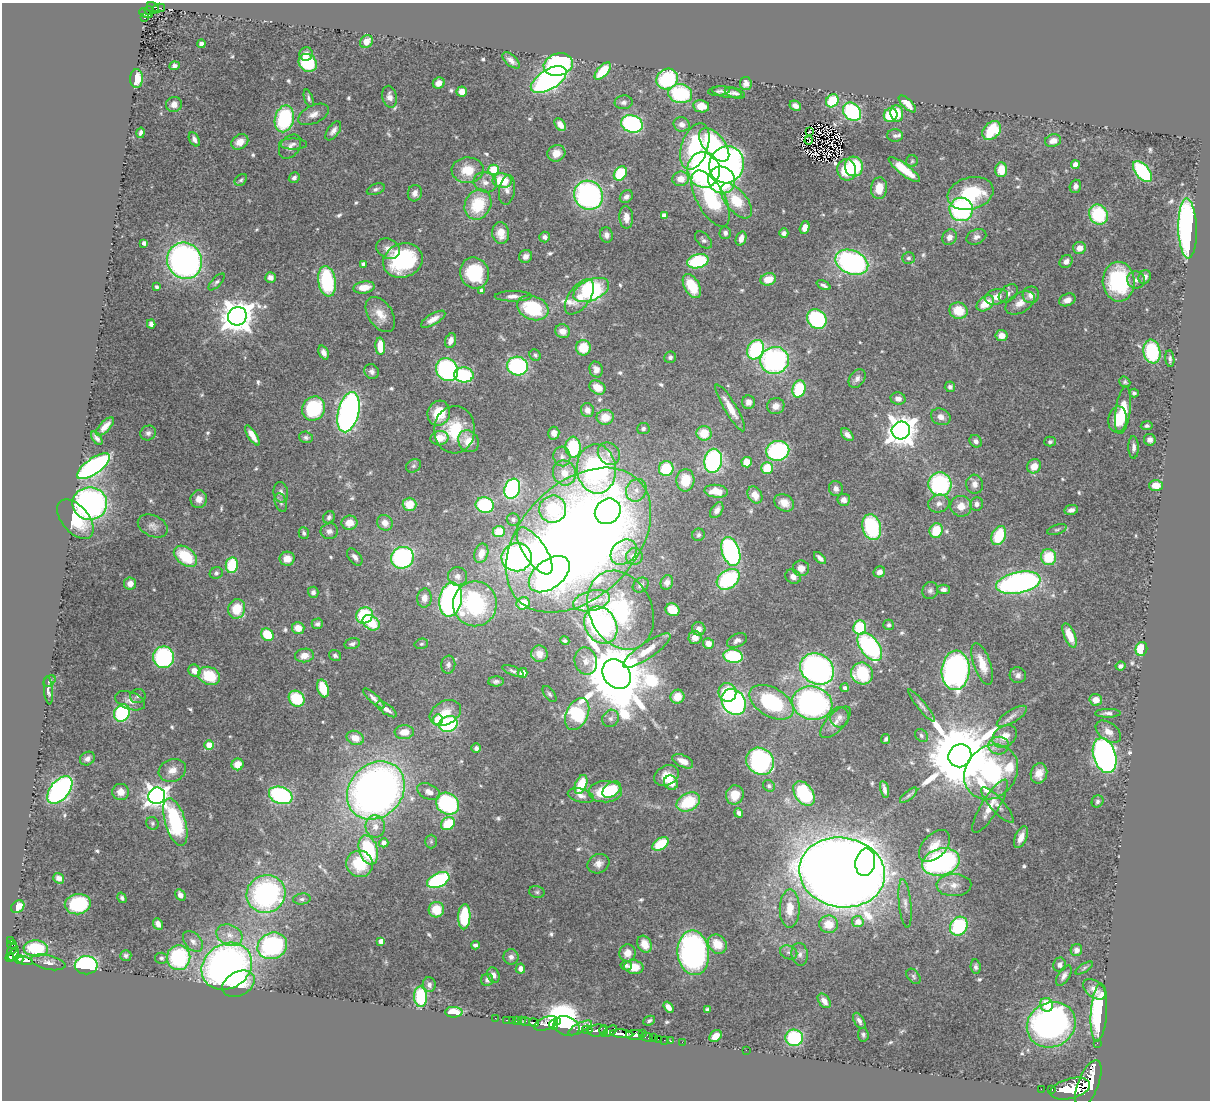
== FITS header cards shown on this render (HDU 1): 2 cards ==
NAXIS1  =                 1208
NAXIS2  =                 1098

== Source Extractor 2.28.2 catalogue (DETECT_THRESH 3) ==
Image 1208 x 1098 px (HDU 1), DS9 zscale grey, 1 PNG px = 1 image px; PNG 1212 x 1102 px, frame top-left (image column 1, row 1098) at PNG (2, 3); each listed source drawn as its Kron ellipse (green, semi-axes under 4 px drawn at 4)
Background 1.53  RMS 0.031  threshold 0.0929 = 3 sigma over >= 5 px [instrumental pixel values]
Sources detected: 590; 1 with non-positive FLUX_AUTO (blend fragments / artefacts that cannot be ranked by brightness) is neither listed nor drawn; of the other 589, the 500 brightest by FLUX_AUTO listed and drawn (89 fainter detections omitted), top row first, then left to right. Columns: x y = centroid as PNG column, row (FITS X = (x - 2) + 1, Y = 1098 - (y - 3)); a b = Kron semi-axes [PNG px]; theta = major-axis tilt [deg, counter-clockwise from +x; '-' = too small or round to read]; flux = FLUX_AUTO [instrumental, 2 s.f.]
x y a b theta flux
153 8 6 5 - 170
159 8 6 3 12 33
149 10 4 3 - 100
146 13 7 4 -23 150
144 18 3 2 - 32
366 41 7 6 - 22
201 44 4 4 - 6.7
306 54 7 6 - 11
511 60 10 5 -42 12
308 63 9 8 - 100
558 65 15 11 15 400
174 66 5 4 - 5.8
603 71 10 5 47 75
137 78 9 6 88 42
667 79 11 9 37 160
549 80 20 10 32 510
439 83 6 5 - 14
746 84 6 6 - 10
719 91 11 4 4 5.4
462 92 5 5 - 19
727 92 15 5 -10 11
735 93 10 5 -18 7.1
680 94 12 9 -7 160
390 97 11 7 -79 13
309 98 9 4 -71 5.4
832 101 7 6 - 86
624 102 9 7 10 7.1
174 104 8 7 - 15
907 104 11 5 -45 19
701 106 8 6 -11 24
795 106 6 4 -30 11
852 112 10 8 -47 240
897 113 8 6 -81 44
313 114 16 9 26 18
891 115 7 6 - 76
284 119 13 9 76 190
632 124 11 8 -20 340
682 124 8 7 - 11
560 125 7 5 -50 17
333 131 11 5 54 10
992 131 11 8 44 100
809 132 3 2 - 4.6
141 133 5 3 - 6.4
895 136 8 6 -1 4.9
194 139 8 5 -62 8.3
809 140 4 2 - 5.5
1053 141 8 6 15 17
240 142 9 7 34 24
293 144 14 5 -1 9
714 145 20 10 -50 200
290 146 13 9 51 13
695 146 24 13 72 190
556 153 9 8 - 22
912 161 6 5 - 4
727 165 19 17 68 630
1075 165 4 4 - 27
854 167 10 9 - 110
904 169 19 5 -38 56
468 170 16 13 1 49
493 170 5 5 - 110
704 170 18 16 -76 560
847 170 11 9 -81 59
1001 170 7 6 - 40
1142 172 12 6 -50 210
620 173 8 6 53 100
294 178 6 5 - 7
681 179 8 7 - 28
241 180 7 5 44 4.1
722 180 14 13 - 220
502 181 9 7 -9 63
485 182 12 10 -19 17
1075 186 7 5 70 9.4
879 188 11 8 82 35
376 189 9 5 21 5.5
507 190 15 8 81 11
415 193 8 7 - 12
970 193 23 16 15 140
588 195 15 14 - 450
626 197 7 5 42 8.9
711 198 31 14 -62 190
736 201 21 10 -51 71
478 205 16 13 61 94
961 209 12 11 - 300
1098 215 10 9 - 130
664 216 4 4 - 19
626 217 11 7 -87 17
805 228 6 4 74 17
1188 228 30 9 -88 680
501 233 11 8 -80 29
725 233 6 6 - 6.1
784 233 5 4 - 8
606 235 8 6 -75 10
545 237 5 5 - 7.5
949 237 8 7 - 12
976 237 10 7 23 8.8
741 238 7 5 71 14
704 240 10 6 -45 6.6
144 243 4 4 - 8.9
1079 248 6 6 - 19
388 249 12 10 -28 15
526 256 7 6 - 11
908 258 6 6 - 4.9
403 260 20 17 21 230
185 261 18 17 - 750
698 261 11 7 13 160
1066 261 7 6 - 9.1
852 262 17 11 -23 470
364 264 4 4 - 8.9
474 273 16 14 -69 130
270 277 5 5 - 10
1145 277 7 6 - 11
768 279 8 6 17 36
1136 280 9 8 - 10
327 281 15 8 -81 170
217 282 10 5 47 5.8
1119 282 20 16 -88 220
824 285 7 3 -25 6.3
692 286 13 7 -60 68
157 287 4 3 - 4.4
364 287 11 6 8 28
482 290 4 4 - 8.1
591 290 19 10 24 310
1008 293 11 7 43 8.6
1031 295 8 8 - 15
513 296 18 5 0 13
579 297 20 10 54 33
996 297 12 7 13 20
1067 300 8 6 22 15
985 303 10 6 38 41
1020 303 16 10 30 22
533 308 16 12 -21 120
958 311 9 8 - 48
380 315 19 12 -56 32
237 316 9 9 - 3900
433 319 14 5 31 17
817 319 10 9 - 210
151 324 4 4 - 9
563 331 7 7 - 20
1001 335 6 5 - 20
450 341 7 5 70 14
380 346 8 5 -87 47
583 348 8 7 - 53
756 350 10 8 61 210
1152 352 12 8 -80 160
324 353 7 4 -67 10
535 355 6 5 - 4.4
670 357 6 5 - 5.4
1170 359 8 4 -83 5.7
774 360 14 13 - 390
518 366 10 9 - 290
596 369 8 6 -75 13
447 370 12 10 -50 330
372 372 8 7 - 8.2
464 375 10 7 -5 150
857 379 10 7 55 9.9
1125 382 6 5 - 4.5
597 387 8 6 -31 29
950 387 5 5 - 5.8
799 389 9 6 74 110
1134 393 4 4 - 4.5
898 399 7 6 - 12
748 402 7 6 - 12
776 406 9 8 - 15
314 408 12 11 - 160
730 408 27 6 -59 35
587 410 7 6 - 13
1123 410 24 7 82 82
348 412 20 10 76 780
439 413 12 11 - 57
605 417 8 7 - 35
941 417 10 8 -23 15
1118 419 13 9 81 36
105 426 11 5 46 16
1147 426 6 4 10 4.4
643 428 6 5 - 5.5
454 430 24 20 87 93
901 430 9 9 - 3200
148 433 8 7 - 7.8
554 433 6 5 - 13
704 433 7 7 - 41
252 435 11 4 -58 21
847 435 7 5 -47 12
306 437 7 5 -17 5.3
97 438 8 4 -53 7.1
439 438 9 7 11 32
1150 440 6 5 - 11
468 441 11 9 -55 37
976 441 7 5 -48 8.2
1050 442 5 5 - 4.7
573 447 10 7 -87 130
1134 447 11 5 -90 9.3
778 451 11 10 - 230
609 454 12 10 -48 19
562 456 10 8 -78 11
713 461 12 9 80 320
747 462 5 5 - 42
93 466 19 7 35 480
413 466 8 6 32 5.2
1034 466 7 6 - 26
767 468 6 6 - 58
596 469 25 19 -85 550
666 469 7 7 - 82
564 473 13 11 -69 29
685 480 11 9 85 48
940 484 12 11 - 240
975 484 9 8 - 12
1156 485 7 5 -1 31
512 489 10 7 69 320
836 489 7 7 - 11
636 490 11 10 - 21
716 491 12 6 -6 33
281 492 10 7 -78 10
755 495 9 7 -56 25
199 499 9 8 - 17
844 500 6 6 - 12
281 502 10 6 -73 6.4
90 503 17 16 - 620
784 503 10 8 -29 22
409 504 7 6 - 44
939 504 11 9 14 12
977 504 7 6 - 9
485 505 9 7 -15 180
961 506 11 10 - 24
553 509 13 13 - 120
717 510 9 5 57 10
1071 510 7 5 11 8.9
608 511 13 12 - 200
329 517 6 5 - 5.9
75 519 23 13 -49 74
513 519 6 6 - 4.7
349 523 8 7 - 23
385 523 8 7 - 18
153 526 16 10 -25 15
872 527 13 9 -74 180
1057 529 10 5 18 4.5
936 530 7 6 - 49
329 531 8 8 - 9.1
499 532 6 5 - 46
304 533 6 5 - 5
698 535 6 6 - 4.6
999 535 10 7 67 81
578 540 85 57 45 3300
535 551 27 11 -56 150
731 551 15 9 -71 350
624 552 14 11 39 25
481 553 10 6 73 23
185 556 13 8 -39 89
634 556 8 8 - 20
355 557 10 6 -51 10
517 557 15 14 - 440
1049 557 8 7 - 74
402 558 11 10 - 340
820 558 7 4 -46 8.8
287 559 7 7 - 24
232 565 8 6 82 84
801 568 8 8 - 17
879 572 6 5 - 11
216 573 6 5 - 5
549 574 23 14 37 500
458 576 9 9 - 12
793 577 8 6 -34 12
728 579 13 9 38 200
667 582 7 6 - 11
1018 583 22 10 11 630
130 584 6 6 - 17
641 585 8 6 38 6.9
943 589 6 5 - 9
930 591 9 8 - 7.7
313 592 5 5 - 7.3
424 598 9 7 84 16
451 599 17 11 80 690
591 601 19 10 13 34
523 603 6 6 - 47
475 604 22 22 - 250
237 609 10 8 72 54
621 610 41 31 -64 200
672 610 7 6 - 51
364 615 8 8 - 130
371 623 9 7 -36 71
317 624 6 5 - 6.2
601 625 19 15 -59 400
889 625 5 5 - 4.5
860 627 7 6 - 100
298 628 6 5 - 31
699 629 7 6 - 11
267 635 7 5 -48 67
1070 635 13 5 -67 35
695 637 6 6 - 18
737 640 10 6 23 8.7
565 641 5 4 - 4.3
708 643 5 5 - 17
352 644 8 5 14 6.5
421 644 7 5 14 4
870 647 16 9 -53 310
1141 649 7 5 75 57
647 651 28 8 34 37
539 654 8 8 - 19
304 655 9 7 7 18
335 655 6 5 - 5.8
733 656 10 7 -9 120
163 657 11 10 - 240
586 661 13 11 -76 22
982 664 22 8 -71 42
448 665 9 7 82 7.5
1120 666 5 4 - 7.3
817 669 18 14 -32 710
956 670 20 14 85 600
194 671 6 5 - 20
513 671 11 4 -21 5.3
523 673 5 5 - 19
862 673 11 10 - 110
617 674 16 13 -51 24000
1018 675 8 8 - 9.8
209 676 11 8 -23 72
49 681 7 5 41 4.2
496 681 8 5 1 5.7
323 688 9 5 -72 59
845 688 4 4 - 6.5
48 690 14 4 -84 8
727 692 9 9 - 50
549 694 9 5 -53 4.8
138 696 8 7 - 6.8
677 697 7 7 - 30
374 698 14 4 -43 11
297 699 8 7 - 93
1096 700 6 6 - 17
130 701 16 8 -20 16
734 702 14 11 -54 470
772 702 24 14 -31 200
812 703 20 16 -12 580
922 706 21 4 -51 8.3
387 709 12 5 -35 12
122 713 9 7 60 170
445 713 16 11 30 36
1108 713 13 4 1 8.1
577 714 17 11 66 210
1012 716 17 6 31 13
840 717 10 9 - 11
611 718 9 8 - 9.9
438 720 5 5 - 86
836 722 20 9 46 19
448 724 9 8 - 180
404 732 9 7 1 26
1108 732 14 9 -37 16
921 735 7 5 -48 5.2
1005 736 13 10 37 28
355 738 9 7 -21 25
886 739 5 4 - 4.7
209 745 5 4 - 52
999 746 10 9 - 15
476 748 5 4 - 6.5
1105 755 18 11 -72 940
960 756 12 11 - 29000
87 759 8 6 33 9.8
683 761 11 6 -26 20
760 761 14 13 - 330
238 764 6 6 - 29
172 770 14 11 21 22
991 772 29 25 48 440
1039 773 10 8 78 20
666 776 13 9 28 27
671 783 7 6 - 42
581 785 10 5 68 70
769 786 6 5 - 4.2
612 789 10 7 38 44
884 789 8 3 -76 8.1
60 790 16 9 51 510
376 790 31 26 47 1500
121 792 8 8 - 21
429 792 12 7 -26 14
605 792 17 10 2 96
804 794 14 8 -56 160
281 795 12 8 -20 270
735 795 9 8 - 33
909 795 11 4 40 5.6
157 796 8 8 - 1600
581 796 13 7 -14 11
1097 801 6 5 - 5.1
688 802 12 8 28 91
447 804 12 10 -34 240
997 805 23 7 -48 15
990 806 31 8 59 30
739 813 5 4 - 6.8
175 822 24 10 -73 220
152 823 6 6 - 4.2
448 824 7 6 - 77
375 826 11 9 -82 17
1021 837 11 6 67 19
431 841 7 5 -90 4.4
384 843 4 4 - 15
660 844 9 5 33 66
934 846 19 11 47 33
368 850 15 9 -73 140
865 862 14 9 80 260
941 862 19 13 14 410
359 864 13 13 - 91
598 864 11 9 28 15
842 872 43 35 -9 6300
59 878 6 5 - 11
438 880 12 7 26 250
954 885 17 11 1 25
537 892 8 6 -14 5
266 894 20 18 27 450
180 895 6 5 - 12
122 898 5 4 - 4.5
302 899 9 5 7 6.1
78 904 13 10 8 130
905 904 24 6 -84 15
18 907 7 5 39 40
790 908 19 10 89 38
436 910 8 7 - 51
464 917 13 6 87 130
858 922 6 5 - 25
158 924 6 4 -65 13
829 924 9 9 - 41
959 926 10 8 55 170
229 935 13 10 -26 22
11 940 3 2 - 24
193 941 12 8 -46 12
381 941 4 4 - 17
12 944 5 3 - 59
645 944 9 7 -62 31
717 944 10 8 -48 43
475 945 4 3 - 6.7
272 946 15 13 24 310
36 948 12 8 -4 120
12 949 6 4 53 300
1076 950 6 5 - 13
789 952 9 6 -23 7.3
627 953 8 8 - 23
693 953 22 15 -84 620
800 954 11 8 -82 11
14 955 7 4 61 750
126 955 5 5 - 5.2
10 957 5 4 - 560
511 957 8 7 - 9.3
161 958 6 5 - 4.6
178 958 12 12 - 210
19 959 4 3 - 300
25 961 7 4 -11 370
48 962 17 7 -12 12
86 965 11 9 1 280
1060 965 7 6 - 8.7
227 966 26 22 33 1000
626 966 6 4 -11 5.2
634 967 10 7 -11 37
976 967 7 5 -82 5.9
1084 968 10 4 32 4.3
520 969 5 4 - 10
493 975 8 6 -62 9.3
914 976 8 6 -53 5
1064 976 11 5 58 9.8
487 980 6 6 - 6.7
238 984 17 12 28 84
429 985 7 6 - 8.6
1094 989 13 8 -40 15
421 997 10 6 -88 120
824 1001 8 5 -52 13
1047 1005 7 6 - 48
668 1007 6 4 -55 14
707 1010 4 4 - 5.2
454 1012 9 5 0 47
1099 1012 29 8 86 280
495 1018 2 2 - 14
506 1020 3 2 - 12
521 1020 2 2 - 15
512 1021 3 2 - 34
516 1021 3 3 - 71
557 1021 2 2 - 410
649 1021 6 4 26 5.2
859 1021 9 5 -59 7.7
525 1022 4 3 - 250
534 1023 5 3 - 340
546 1024 12 6 19 2300
553 1025 5 3 - 910
1051 1025 25 22 27 790
566 1026 13 9 -19 4700
580 1028 13 5 26 1200
587 1030 5 3 - 430
597 1030 9 6 7 1200
604 1030 5 3 - 310
610 1031 8 4 32 460
642 1033 2 2 - 67
622 1034 11 4 -5 1900
635 1035 9 5 0 2100
863 1035 7 5 -83 4.3
715 1036 7 5 45 24
647 1037 6 3 -17 110
654 1038 3 2 - 41
794 1038 8 8 - 140
658 1039 2 2 - 25
664 1040 2 2 - 23
671 1041 3 2 - 32
682 1042 2 2 - 19
1097 1043 2 2 - 15
746 1050 2 2 - 48
1088 1084 25 10 68 10000
1041 1089 2 2 - 11
1070 1089 20 10 15 8200
1052 1090 3 2 - 140
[89 fainter detections neither listed nor drawn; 1 non-positive-flux detection neither listed nor drawn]